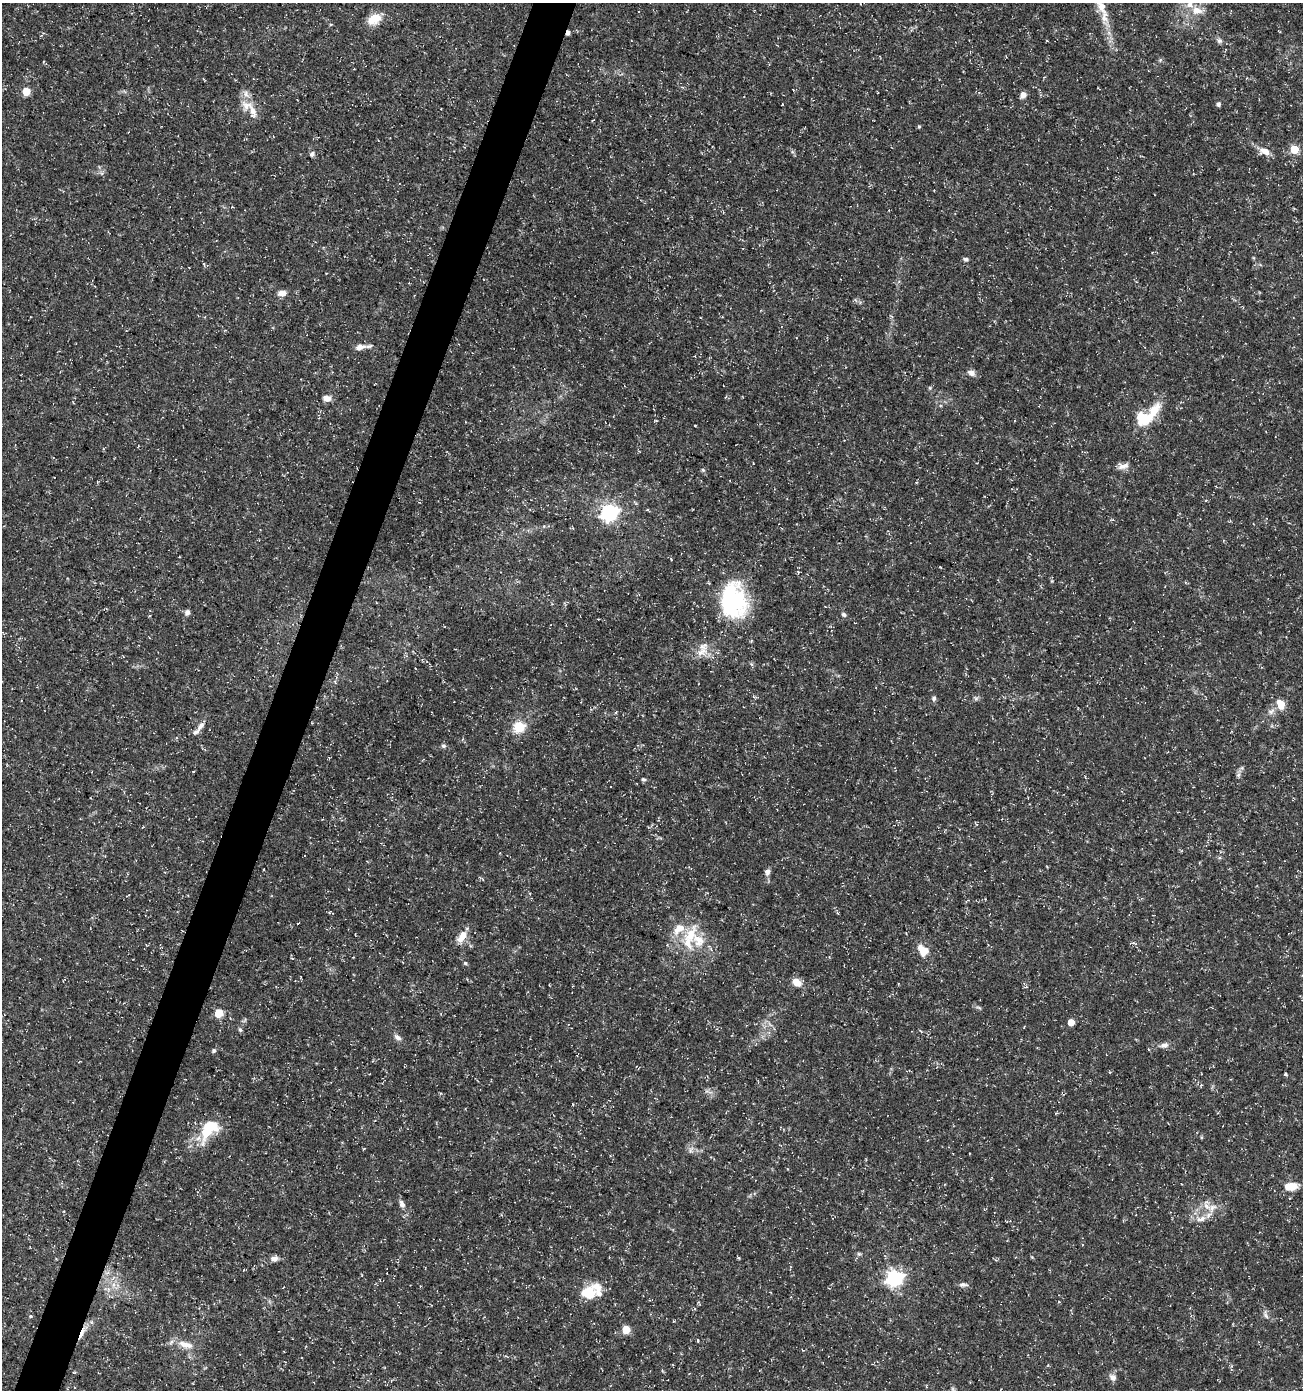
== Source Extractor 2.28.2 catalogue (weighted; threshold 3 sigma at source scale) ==
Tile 7 of 4 x 4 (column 3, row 2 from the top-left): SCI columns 2815-4115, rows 2788-4175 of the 5693 x 5563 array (HDU 1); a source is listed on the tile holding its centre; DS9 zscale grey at full resolution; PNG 1305 x 1392 px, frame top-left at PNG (2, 3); no overlay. Shown black and unused: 3% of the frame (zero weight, under 3 of 5 exposures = <1% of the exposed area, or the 3 px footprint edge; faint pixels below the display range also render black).
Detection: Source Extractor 2.28.2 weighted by HDU 2 'WHT'; one run over the whole footprint, this tile lists its part. Background 0.0285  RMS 0.0028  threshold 0.0124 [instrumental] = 3 sigma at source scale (4.5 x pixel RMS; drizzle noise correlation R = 1.50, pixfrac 1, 0.0396/0.0396 arcsec/px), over >= 5 px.
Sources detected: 90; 2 inside a brighter object's white glare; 3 cosmic-ray / hot-pixel residue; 1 long thin detection or spike segment (spike, bleed or trail) — not listed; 10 inside a brighter listed object's ellipse — not listed separately; the other 74 listed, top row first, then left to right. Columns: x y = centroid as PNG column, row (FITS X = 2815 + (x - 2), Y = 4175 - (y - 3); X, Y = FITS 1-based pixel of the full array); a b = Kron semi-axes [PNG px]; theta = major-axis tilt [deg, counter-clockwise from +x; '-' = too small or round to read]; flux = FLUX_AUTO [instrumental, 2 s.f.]
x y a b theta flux
1101 5 39 11 -64 7.9
1197 10 16 11 -16 3.4
374 19 17 11 27 4.5
1047 41 4 2 - 0.19
1219 41 8 7 - 0.81
26 91 5 5 - 7.1
1023 95 7 6 - 1.5
1218 104 5 5 - 0.68
246 105 16 13 -49 3.4
919 126 4 4 - 0.32
1294 149 5 5 - 11
1264 151 15 8 -23 2.5
312 154 7 5 56 0.68
966 259 6 5 - 0.58
282 293 10 6 7 1.6
360 347 12 7 13 1.9
971 373 10 7 -27 1.3
930 388 5 5 - 0.36
327 398 10 7 -1 1.7
1143 418 18 13 -11 8.7
656 421 5 3 - 0.24
695 426 3 2 - 0.26
753 463 3 2 - 0.15
1123 466 15 8 2 1.7
703 470 5 5 - 0.42
609 513 7 6 - 82
734 602 50 30 84 25
187 612 6 6 - 1.1
844 615 7 5 -34 0.61
598 619 2 2 - 0.18
702 652 17 11 31 3.4
934 698 7 5 -89 0.63
976 698 7 5 -24 0.55
1281 704 12 8 -68 3.3
1271 711 11 7 31 1.2
200 726 13 7 54 1.5
519 727 6 5 - 23
443 746 7 5 -2 0.55
1238 775 6 5 - 0.58
643 779 6 5 - 0.5
768 872 8 7 - 1.1
482 879 7 3 -45 0.29
967 901 6 2 45 0.26
690 935 32 14 66 7.8
462 936 16 8 51 3.1
923 950 15 10 -56 3.7
465 963 5 4 - 0.4
796 982 9 7 -45 3.4
219 1013 5 5 - 11
1071 1022 5 5 - 3.8
240 1030 7 5 -72 0.53
398 1037 10 6 -37 1.2
1164 1045 11 7 14 1.3
214 1050 6 5 - 0.52
1285 1074 3 3 - 0.45
210 1126 23 16 38 10
691 1150 9 5 64 0.82
1291 1186 13 8 3 4.4
402 1204 10 7 -62 1.1
1213 1207 17 10 32 3.3
859 1254 6 5 - 0.44
274 1259 11 7 3 1.3
108 1272 6 6 - 0.87
894 1278 7 6 - 84
963 1285 13 5 1 0.87
589 1293 23 15 42 7.5
1266 1315 12 4 -70 0.84
30 1316 4 4 - 0.37
626 1329 5 5 - 8.5
82 1333 21 4 66 1.9
698 1341 4 3 - 0.24
185 1344 25 9 -16 3.3
1113 1377 10 8 -48 1.3
953 1390 12 5 -78 0.76
Overlapping masked pixels (flux is a lower limit): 1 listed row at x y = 82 1333
Isophote crosses this tile's border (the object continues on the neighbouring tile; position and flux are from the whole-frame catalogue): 2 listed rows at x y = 1101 5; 953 1390